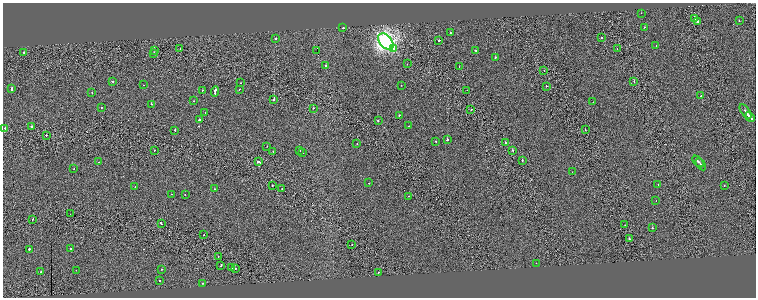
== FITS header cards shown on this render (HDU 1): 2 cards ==
NAXIS1  =                 1507
NAXIS2  =                  591

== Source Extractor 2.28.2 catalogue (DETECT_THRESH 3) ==
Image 1507 x 591 px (HDU 1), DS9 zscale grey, zoomed out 1/2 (1 PNG px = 2 x 2 image px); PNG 758 x 300 px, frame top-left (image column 2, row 590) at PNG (3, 3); each listed source drawn as its Kron ellipse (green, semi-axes under 4 px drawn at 4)
Background 0.00451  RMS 0.23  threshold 0.696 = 3 sigma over >= 5 px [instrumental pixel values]
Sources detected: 116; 10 cannot appear on this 1/2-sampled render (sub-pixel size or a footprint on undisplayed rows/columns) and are neither listed nor drawn; the other 106 listed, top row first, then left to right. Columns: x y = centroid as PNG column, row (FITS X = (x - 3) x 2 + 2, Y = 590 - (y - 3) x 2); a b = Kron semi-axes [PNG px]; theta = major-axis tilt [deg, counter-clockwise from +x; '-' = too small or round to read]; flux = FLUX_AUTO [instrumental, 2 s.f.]
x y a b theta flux
641 13 2 1 - 67
695 19 4 1 - 490
739 21 2 2 - 41
697 22 4 2 - 510
644 27 2 2 - 53
343 28 2 2 - 150
450 33 2 2 - 220
601 37 2 2 - 97
276 39 2 2 - 130
439 40 2 2 - 1000
386 42 9 6 -48 17000
656 45 2 1 - 80
394 48 2 2 - 1300
617 48 2 1 - 52
180 49 2 1 - 72
155 50 2 2 - 98
317 50 2 1 - 13000
475 50 3 2 - 490
24 52 2 1 - 150
154 53 2 1 - 120
495 57 2 2 - 230
407 64 2 1 - 190
326 65 2 2 - 180
459 66 2 1 - 48
544 70 2 1 - 57
634 81 2 2 - 120
113 82 2 2 - 140
241 83 2 2 - 56
144 85 2 2 - 79
401 85 2 2 - 55
546 86 2 1 - 91
12 89 3 2 - 490
239 89 2 2 - 120
202 90 2 1 - 87
467 90 2 1 - 99
215 91 5 2 - 630
92 92 2 2 - 100
701 96 2 2 - 810
274 100 2 2 - 970
194 101 2 2 - 95
593 102 2 1 - 49
151 104 2 2 - 140
101 107 2 2 - 110
313 108 2 1 - 150
471 110 2 2 - 150
205 112 2 1 - 160
746 112 8 2 -56 810
399 115 2 2 - 140
750 117 5 2 - 570
199 120 2 2 - 560
378 120 2 2 - 740
32 126 2 2 - 540
409 126 2 1 - 53
5 128 2 2 - 530
175 130 2 2 - 150
585 130 2 1 - 270
46 135 2 1 - 560
447 140 2 2 - 490
435 141 2 2 - 100
505 143 2 2 - 74
357 144 2 2 - 150
267 146 2 1 - 38
154 150 2 2 - 110
273 151 2 1 - 79
300 151 2 2 - 95
513 151 2 1 - 550
303 152 2 2 - 170
522 160 2 1 - 270
698 161 7 3 -45 53
98 162 2 1 - 62
259 162 3 2 - 420
701 164 7 3 -56 57
74 169 2 2 - 93
572 172 2 1 - 48
369 183 2 2 - 130
658 185 2 1 - 58
724 185 2 2 - 130
272 186 2 2 - 100
135 187 2 2 - 130
214 189 2 1 - 43
282 189 2 2 - 68
171 194 2 2 - 55
185 195 2 2 - 82
409 196 2 2 - 160
656 201 2 1 - 36
70 214 2 1 - 49
33 219 2 1 - 270
161 223 3 2 - 260
625 225 2 1 - 51
652 228 2 2 - 290
204 235 2 2 - 150
629 239 2 1 - 620
352 245 2 1 - 63
70 248 2 2 - 190
29 249 2 2 - 370
218 256 2 1 - 82
536 263 2 2 - 46
221 265 2 2 - 200
232 268 2 1 - 94
235 268 2 1 - 180
162 269 2 2 - 69
76 270 2 1 - 47
41 272 2 2 - 610
378 273 2 2 - 120
159 280 2 2 - 59
202 283 2 2 - 110
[10 sub-pixel or undisplayed-footprint detections neither listed nor drawn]